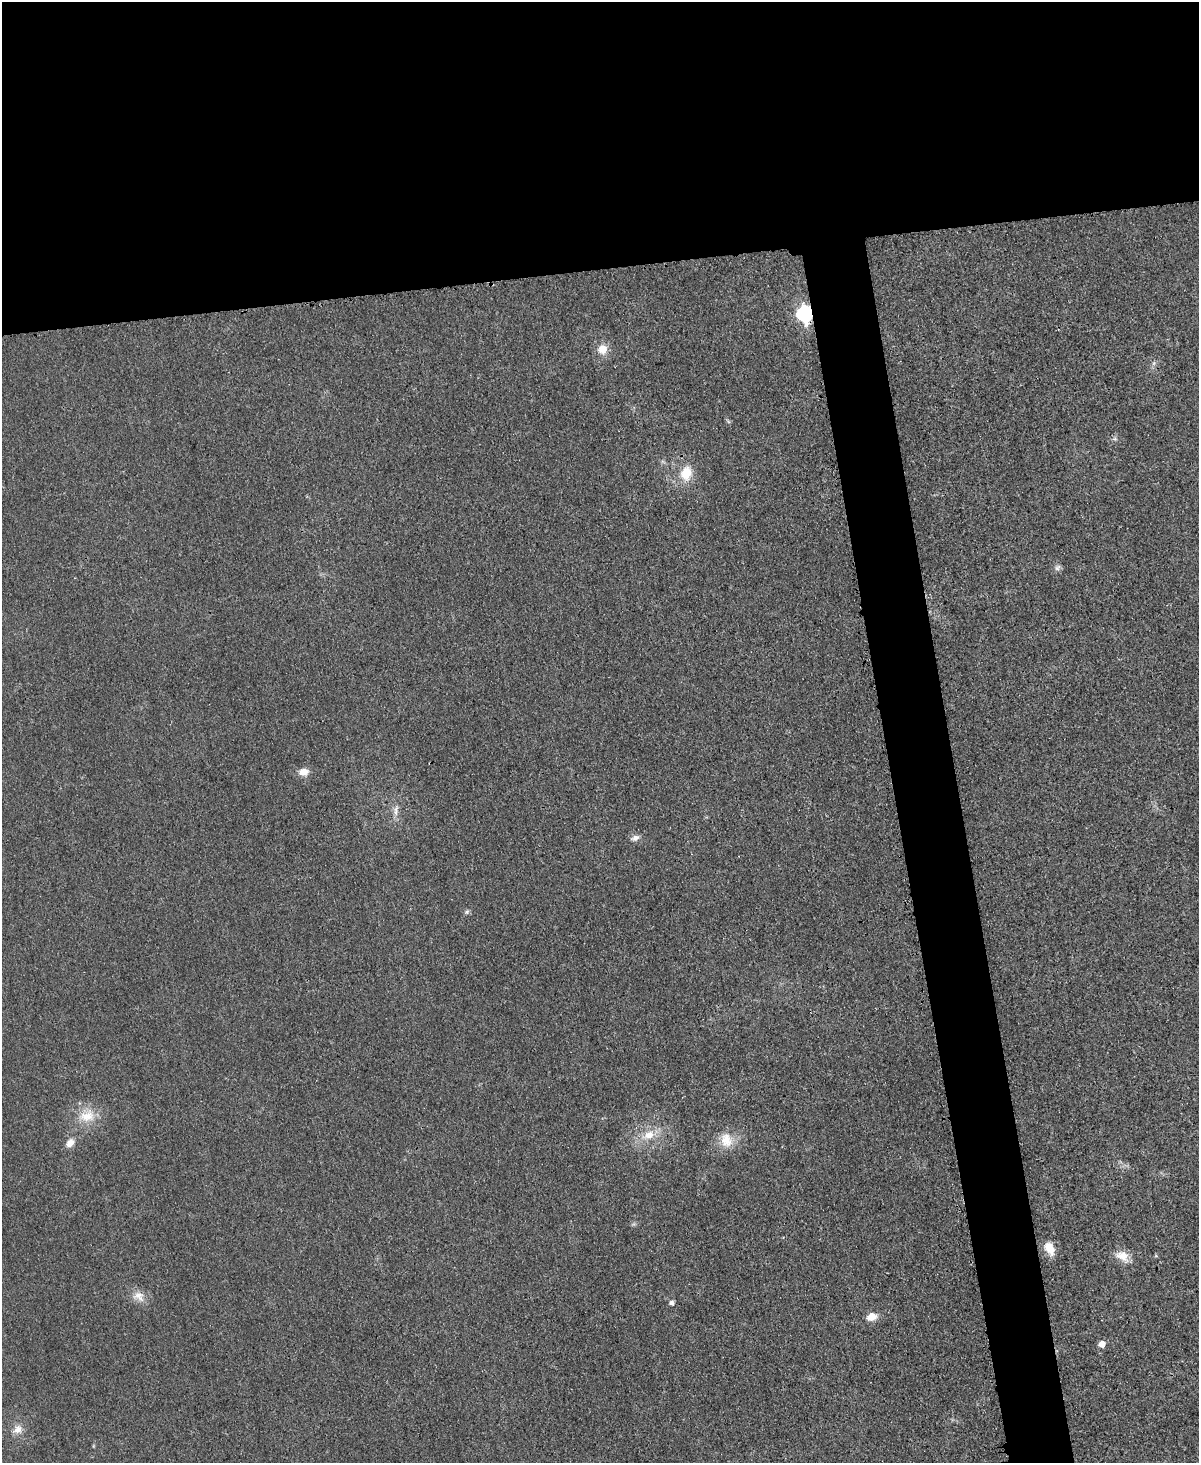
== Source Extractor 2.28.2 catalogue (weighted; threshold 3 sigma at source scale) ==
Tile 2 of 4 x 3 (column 2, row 1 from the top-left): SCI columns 1212-2408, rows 3177-4637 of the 4803 x 4779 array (HDU 1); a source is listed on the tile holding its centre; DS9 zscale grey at full resolution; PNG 1201 x 1465 px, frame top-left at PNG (2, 2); no overlay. Shown black and unused: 23% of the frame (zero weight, under 3 of 4 exposures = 1% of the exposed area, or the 3 px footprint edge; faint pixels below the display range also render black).
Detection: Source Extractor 2.28.2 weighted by HDU 2 'WHT'; one run over the whole footprint, this tile lists its part. Background 0.0344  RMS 0.0066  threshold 0.0296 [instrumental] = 3 sigma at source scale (4.5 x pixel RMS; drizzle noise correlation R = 1.50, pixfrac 1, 0.05/0.05 arcsec/px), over >= 5 px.
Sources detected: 20; all 20 listed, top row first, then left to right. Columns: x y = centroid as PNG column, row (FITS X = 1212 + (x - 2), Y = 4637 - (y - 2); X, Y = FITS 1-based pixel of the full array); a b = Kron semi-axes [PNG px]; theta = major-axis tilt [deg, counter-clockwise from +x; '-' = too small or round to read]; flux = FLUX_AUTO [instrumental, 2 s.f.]
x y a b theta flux
805 314 8 7 - 130
602 349 12 12 - 7.9
1154 363 7 4 71 1.3
686 473 18 14 77 14
1057 568 10 6 46 2.1
303 772 13 9 8 5.9
396 810 17 5 82 4
635 838 11 7 23 3.2
467 912 7 5 23 1.4
87 1116 24 16 7 15
649 1135 16 11 17 10
726 1140 21 16 -74 13
70 1143 12 8 52 4.8
1049 1248 16 10 -63 9.5
1123 1256 20 13 -33 8.6
139 1296 18 13 -36 7.3
671 1303 5 5 - 2.3
872 1317 12 8 15 7.3
1102 1344 6 5 - 6.4
18 1429 14 11 26 5.8
Overlapping masked pixels (flux is a lower limit): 1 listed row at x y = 805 314